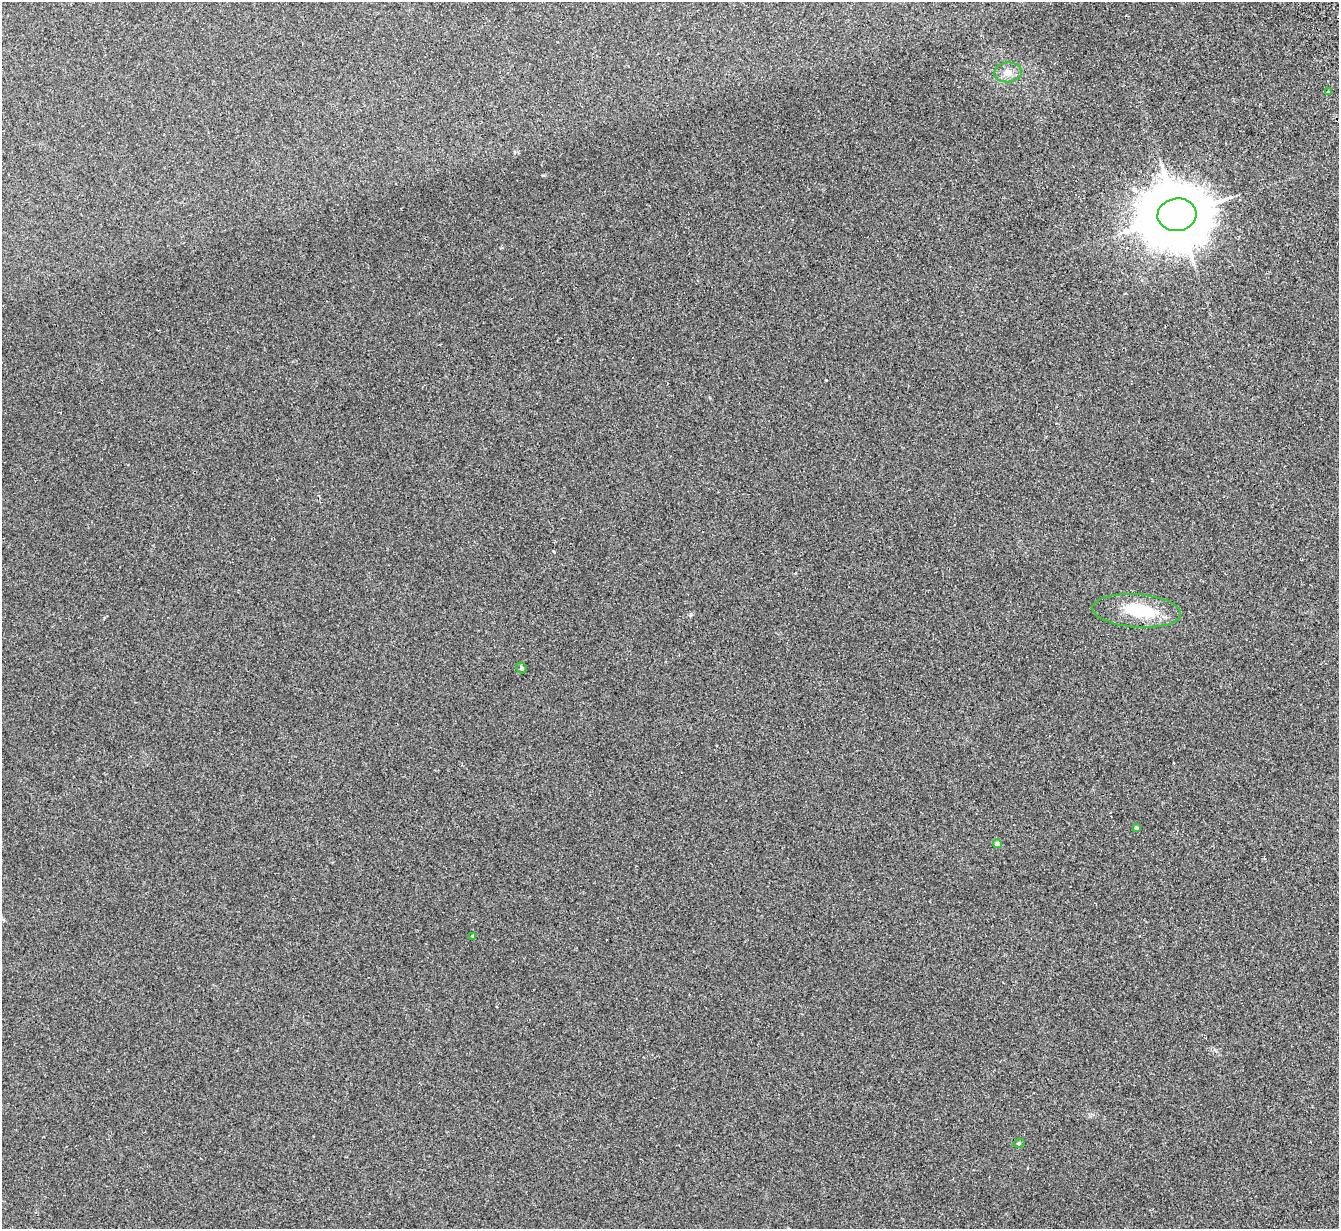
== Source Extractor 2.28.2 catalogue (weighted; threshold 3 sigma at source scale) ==
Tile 10 of 4 x 4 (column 2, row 3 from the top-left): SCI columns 1394-2730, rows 1399-2625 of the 5459 x 5375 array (HDU 1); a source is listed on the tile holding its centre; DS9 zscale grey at full resolution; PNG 1341 x 1231 px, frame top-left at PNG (2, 2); each listed source drawn as its Kron ellipse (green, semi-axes under 4 px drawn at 4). Shown black and unused: <1% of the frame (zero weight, under 2 of 3 exposures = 3% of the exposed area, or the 3 px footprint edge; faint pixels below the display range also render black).
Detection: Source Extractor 2.28.2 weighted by HDU 2 'WHT'; one run over the whole footprint, this tile lists its part. Background 0.0807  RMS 0.0082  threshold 0.037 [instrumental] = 3 sigma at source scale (4.5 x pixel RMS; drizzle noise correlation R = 1.50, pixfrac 1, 0.05/0.05 arcsec/px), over >= 5 px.
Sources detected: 9; all 9 listed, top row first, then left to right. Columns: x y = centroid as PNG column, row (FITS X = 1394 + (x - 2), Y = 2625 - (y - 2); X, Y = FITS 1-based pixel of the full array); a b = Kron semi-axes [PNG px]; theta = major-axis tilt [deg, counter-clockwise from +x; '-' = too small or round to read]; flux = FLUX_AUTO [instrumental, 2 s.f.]
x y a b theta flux
1008 72 14 10 8 6.4
1328 92 3 3 - 2.1
1177 215 19 16 6 7000
1137 611 44 16 -4 34
521 668 6 5 - 1.5
1136 828 4 3 - 1.9
997 844 4 4 - 6.3
473 936 3 3 - 1.4
1019 1143 5 3 - 0.92